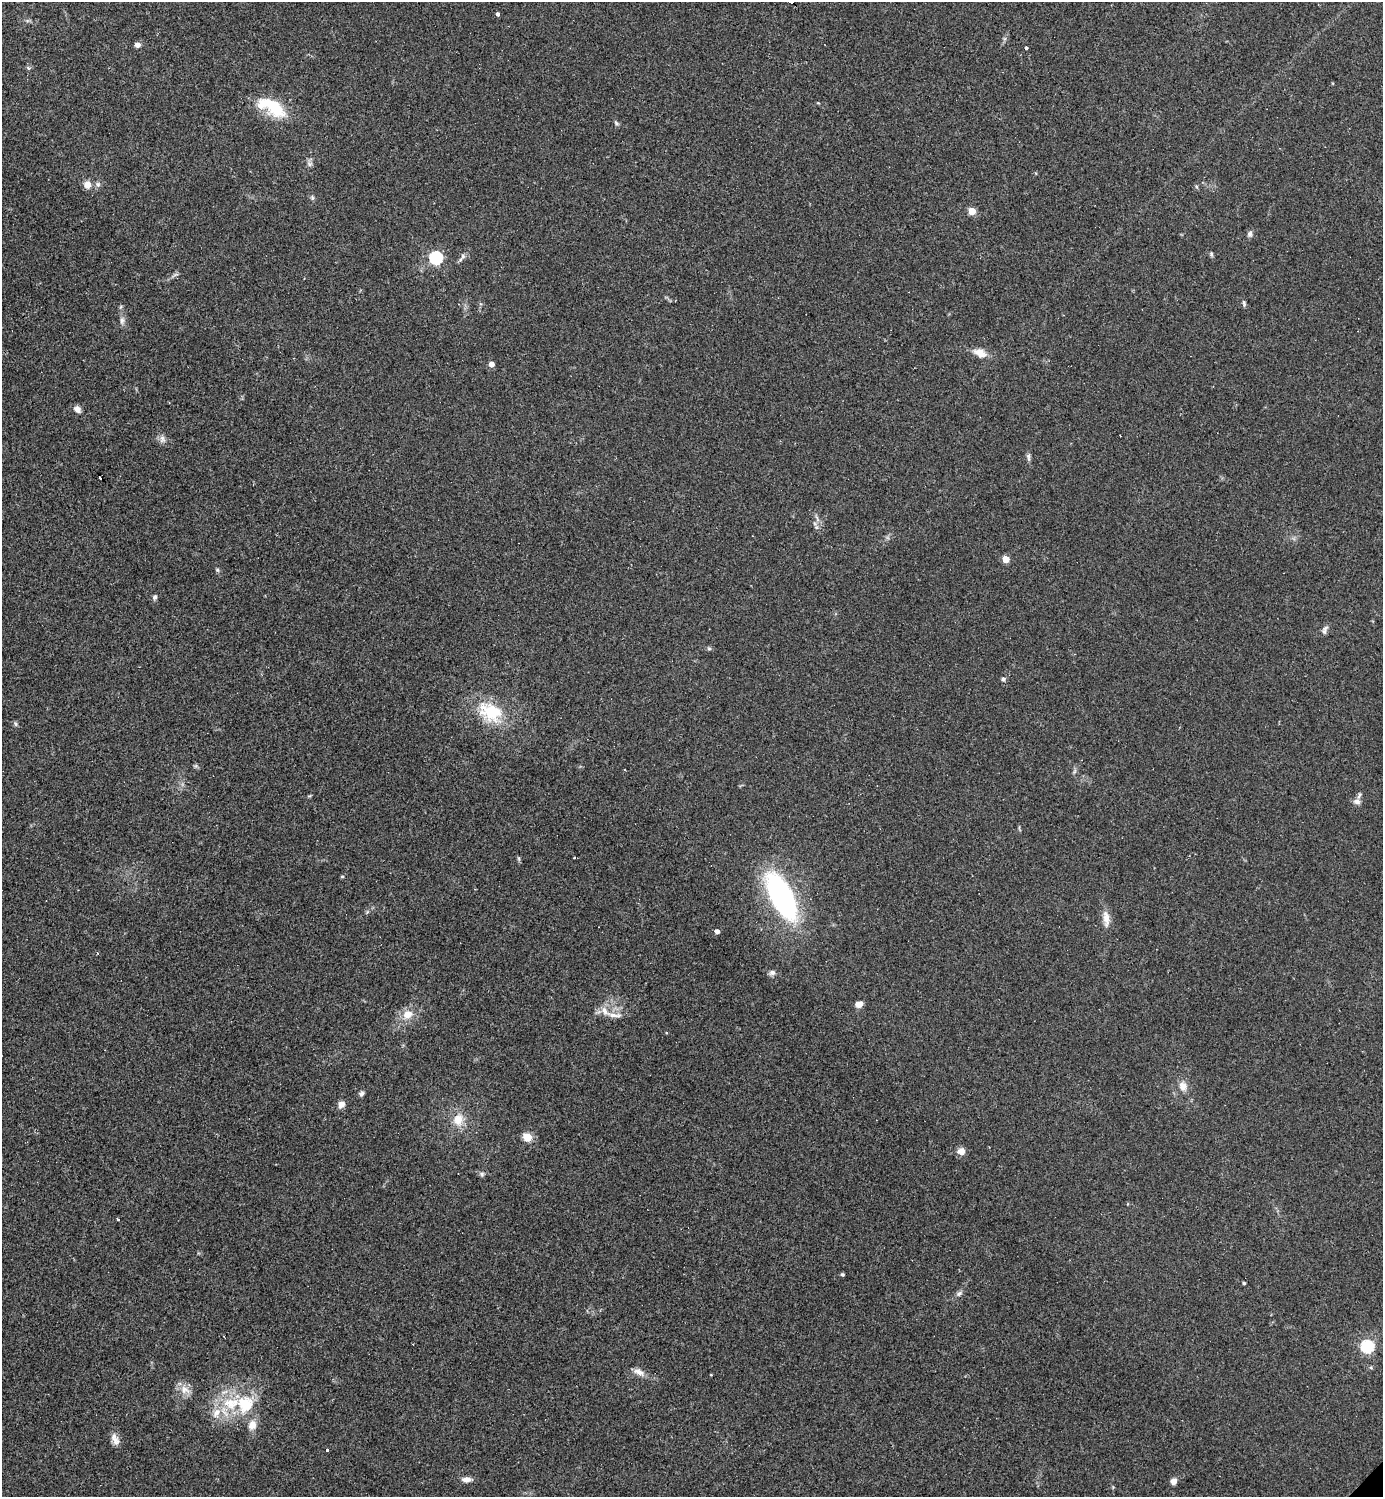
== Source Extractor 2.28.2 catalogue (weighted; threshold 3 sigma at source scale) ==
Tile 11 of 4 x 4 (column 3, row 3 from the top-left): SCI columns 3061-4441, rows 1495-2989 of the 5977 x 5978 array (HDU 1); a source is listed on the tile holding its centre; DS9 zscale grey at full resolution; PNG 1385 x 1499 px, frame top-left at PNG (2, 2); no overlay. Shown black and unused: <1% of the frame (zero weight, under 2 of 3 exposures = <1% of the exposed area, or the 3 px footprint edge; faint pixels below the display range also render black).
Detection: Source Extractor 2.28.2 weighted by HDU 2 'WHT'; one run over the whole footprint, this tile lists its part. Background 0.0334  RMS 0.0063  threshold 0.0283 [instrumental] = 3 sigma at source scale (4.5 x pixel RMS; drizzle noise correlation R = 1.50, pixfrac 1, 0.05/0.05 arcsec/px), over >= 5 px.
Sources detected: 70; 3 cosmic-ray / hot-pixel residue — not listed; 2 inside a brighter listed object's ellipse — not listed separately; the other 65 listed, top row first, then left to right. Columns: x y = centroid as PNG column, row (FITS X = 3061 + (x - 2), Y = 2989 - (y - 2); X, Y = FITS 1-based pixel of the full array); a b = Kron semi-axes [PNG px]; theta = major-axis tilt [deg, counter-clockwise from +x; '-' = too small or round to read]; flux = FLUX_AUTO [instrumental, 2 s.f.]
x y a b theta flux
497 14 3 3 - 7.6
138 45 6 5 - 3.1
1026 48 3 3 - 4.4
28 68 6 4 -88 0.99
271 107 38 16 -28 27
616 123 7 4 -47 1
310 164 7 6 - 1.7
98 184 7 5 -71 1.5
87 185 8 8 - 5
312 197 7 5 -78 1.1
972 211 5 5 - 15
1250 234 8 6 75 1.8
1211 254 6 4 -78 1
463 256 8 6 87 1.7
436 258 6 6 - 93
1244 303 10 3 -76 1.2
122 321 10 6 84 2.2
980 353 15 9 -24 6.8
492 364 5 4 - 4.2
77 409 8 6 -48 3.1
1120 435 3 2 - 0.42
162 439 11 7 -84 2.6
1028 457 11 5 -85 1.6
816 527 6 5 - 1.2
1006 559 5 5 - 11
217 570 6 5 - 0.94
155 597 7 5 62 1.4
1324 631 10 5 -86 1.8
709 648 5 5 - 0.98
1003 679 5 5 - 1.6
490 712 33 23 -24 30
16 724 6 5 - 1
625 770 2 2 - 0.79
1357 801 10 7 -19 2.3
574 858 3 3 - 0.97
342 876 4 4 - 0.78
781 896 49 19 -63 130
1106 918 22 8 -84 5.9
717 932 4 4 - 3
772 973 8 6 8 2.1
859 1004 8 7 - 3.5
408 1014 12 10 31 7.5
614 1015 24 6 -4 4.7
1183 1086 10 9 - 5.5
361 1094 7 5 58 1.6
341 1105 7 6 - 4.1
458 1119 16 12 79 9.3
527 1137 5 5 - 26
961 1151 9 9 - 3.7
482 1174 7 5 -16 1.4
118 1220 3 3 - 3.8
842 1274 4 4 - 0.85
1244 1283 3 3 - 0.84
959 1293 10 5 37 1.8
1367 1346 6 6 - 72
639 1372 15 7 -25 4.2
711 1375 3 2 - 0.4
185 1390 15 11 -27 5.8
244 1404 14 7 -1 50
216 1413 17 10 59 7.5
252 1425 13 11 70 5.6
115 1440 13 10 -79 4.1
327 1450 3 3 - 2.6
467 1479 11 6 0 3.9
1173 1481 7 6 - 3.5